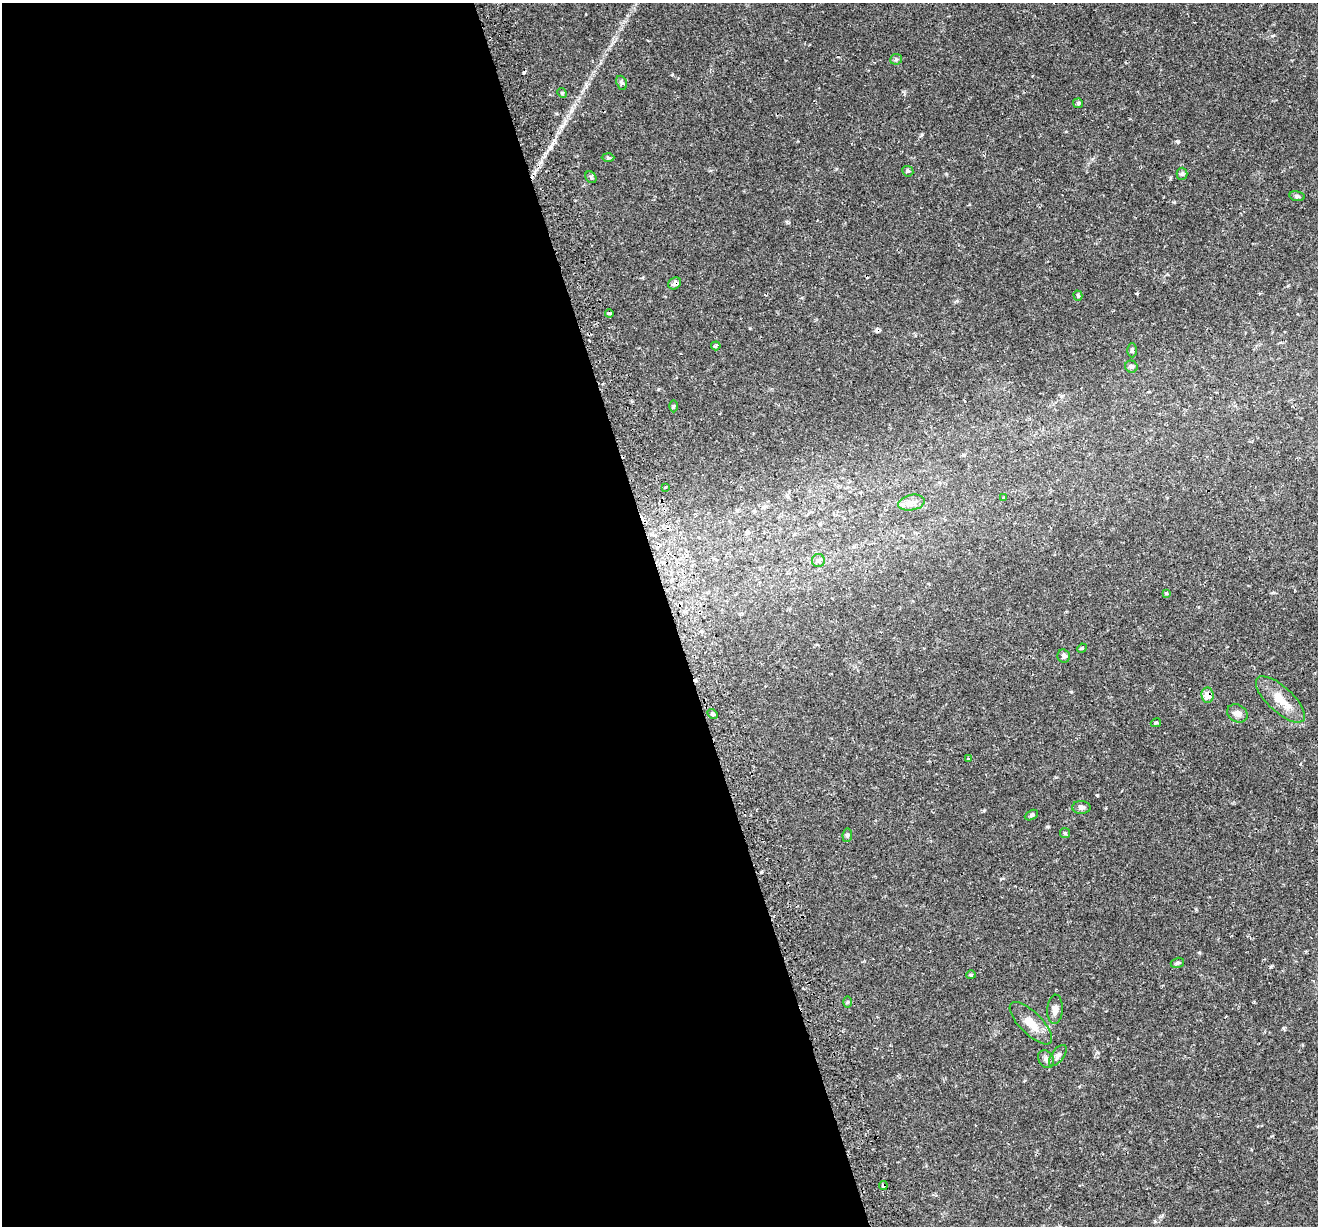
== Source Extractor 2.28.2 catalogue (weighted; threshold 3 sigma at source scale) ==
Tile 9 of 4 x 4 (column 1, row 3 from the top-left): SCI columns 59-1374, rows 1408-2631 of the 5379 x 5211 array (HDU 1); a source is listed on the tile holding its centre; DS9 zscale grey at full resolution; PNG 1320 x 1228 px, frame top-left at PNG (2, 3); each listed source drawn as its Kron ellipse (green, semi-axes under 4 px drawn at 4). Shown black and unused: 51% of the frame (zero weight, under 2 of 3 exposures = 5% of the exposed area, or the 3 px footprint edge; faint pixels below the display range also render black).
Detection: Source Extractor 2.28.2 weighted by HDU 2 'WHT'; one run over the whole footprint, this tile lists its part. Background 0.0486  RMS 0.0036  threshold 0.0161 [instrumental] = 3 sigma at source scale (4.5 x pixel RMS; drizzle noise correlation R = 1.50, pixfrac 1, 0.0396/0.0396 arcsec/px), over >= 5 px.
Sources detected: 45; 4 cosmic-ray / hot-pixel residue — neither listed nor drawn; the other 41 listed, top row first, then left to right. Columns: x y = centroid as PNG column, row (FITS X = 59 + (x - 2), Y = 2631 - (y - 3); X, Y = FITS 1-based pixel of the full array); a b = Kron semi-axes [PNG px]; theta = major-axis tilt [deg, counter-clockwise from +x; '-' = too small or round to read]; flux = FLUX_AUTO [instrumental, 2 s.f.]
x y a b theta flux
896 59 6 5 - 0.58
622 83 7 5 -70 0.62
562 93 5 4 - 0.4
1078 103 5 5 - 0.5
608 157 6 4 -2 0.49
908 171 6 5 - 0.56
1182 174 6 5 - 0.72
591 177 6 5 - 0.65
1297 196 7 5 -10 0.77
675 283 7 5 38 1.2
1078 296 5 4 - 0.53
609 313 4 3 - 0.83
716 346 5 4 - 0.58
1132 350 7 5 -88 0.76
1131 367 6 6 - 0.79
673 406 6 4 89 0.46
666 487 3 2 - 0.66
1004 497 3 3 - 0.57
912 503 13 7 10 2.3
818 561 6 6 - 0.85
1166 593 4 3 - 0.5
1082 648 5 4 - 0.33
1064 656 7 6 - 0.93
1207 695 7 6 - 4
1280 699 31 12 -43 6.7
1237 713 11 8 -30 2
713 714 5 4 - 0.77
1156 723 5 4 - 0.45
968 759 3 3 - 0.99
1081 807 9 6 -2 1.1
1031 815 7 4 27 0.65
1065 833 5 5 - 0.47
847 835 7 4 83 0.58
1177 963 7 5 16 0.63
971 975 4 4 - 0.38
847 1002 5 3 - 0.38
1055 1009 15 7 86 1.9
1031 1023 28 11 -45 5.5
1058 1055 12 6 53 1.3
1046 1059 9 7 -60 1.2
883 1186 4 4 - 1.5
Overlapping masked pixels (flux is a lower limit): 3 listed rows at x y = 675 283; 1207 695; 883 1186
Unlisted compact peaks at least as high as the median listed source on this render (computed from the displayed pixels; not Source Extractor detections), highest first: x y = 1097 795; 1178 141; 922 134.